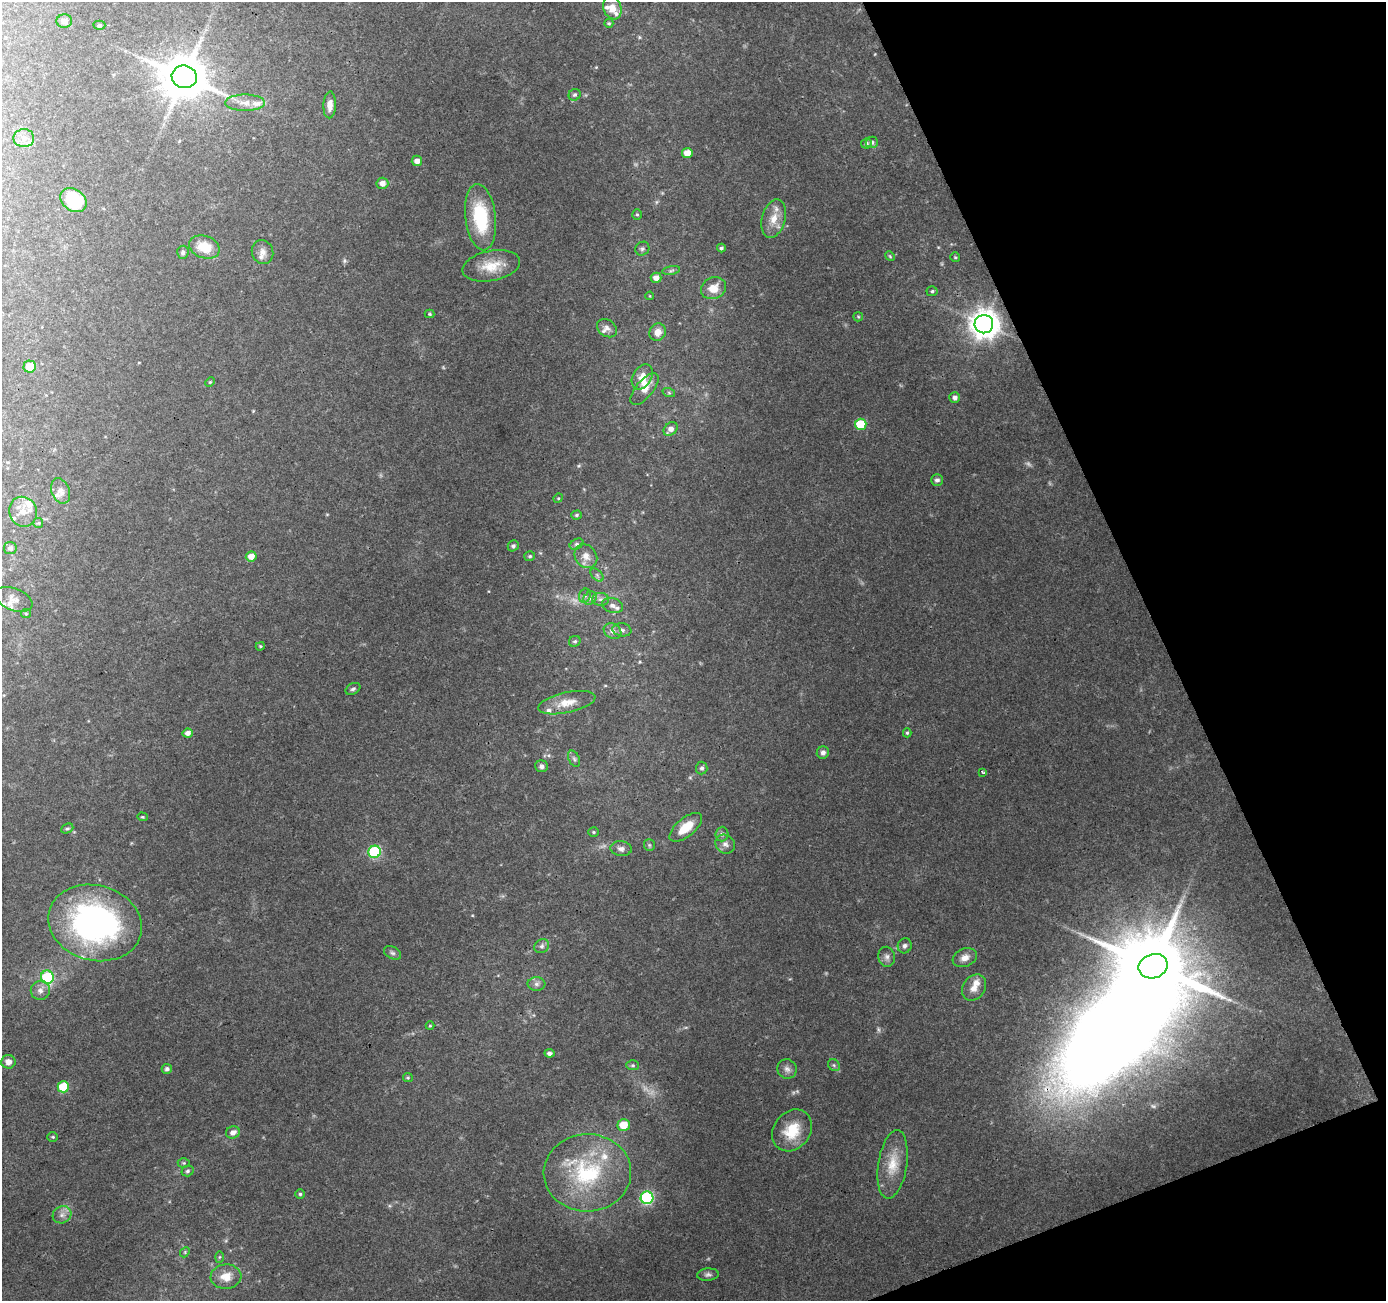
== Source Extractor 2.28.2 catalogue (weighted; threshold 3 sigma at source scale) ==
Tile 12 of 4 x 4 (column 4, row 3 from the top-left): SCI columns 4205-5588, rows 1407-2705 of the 5646 x 5464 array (HDU 1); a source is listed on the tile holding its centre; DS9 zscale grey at full resolution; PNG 1388 x 1303 px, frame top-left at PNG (2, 2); each listed source drawn as its Kron ellipse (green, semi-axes under 4 px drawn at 4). Shown black and unused: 19% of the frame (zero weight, under 3 of 4 exposures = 5% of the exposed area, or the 3 px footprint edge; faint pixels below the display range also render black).
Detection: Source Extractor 2.28.2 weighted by HDU 2 'WHT'; one run over the whole footprint, this tile lists its part. Background 0.0723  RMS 0.0051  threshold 0.0231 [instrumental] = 3 sigma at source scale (4.5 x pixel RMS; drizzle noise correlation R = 1.50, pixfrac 1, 0.0396/0.0396 arcsec/px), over >= 5 px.
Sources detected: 138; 3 too faint to see at this stretch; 1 inside a brighter object's white glare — neither listed nor drawn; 14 inside a brighter listed object's ellipse — not listed separately; the other 120 listed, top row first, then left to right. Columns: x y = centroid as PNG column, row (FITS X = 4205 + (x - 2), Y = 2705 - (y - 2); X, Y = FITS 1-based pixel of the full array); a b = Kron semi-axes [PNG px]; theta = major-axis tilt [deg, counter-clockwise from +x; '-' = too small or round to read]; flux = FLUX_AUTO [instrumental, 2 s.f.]
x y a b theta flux
612 8 12 9 -68 6.4
64 21 7 7 - 2.7
609 23 4 4 - 0.8
99 25 6 4 1 0.74
184 77 12 11 - 2000
575 95 6 5 - 1
245 103 19 8 0 5.2
330 105 13 6 88 3.7
24 138 10 9 - 3.5
872 142 6 6 - 1.3
866 143 5 5 - 1.3
687 153 5 5 - 5.8
417 161 5 5 - 3.1
382 183 6 5 - 3.1
73 200 14 11 -37 28
637 215 5 4 - 0.67
480 217 33 15 -83 31
774 219 20 11 75 7.6
204 247 16 11 -20 11
721 248 4 4 - 1
642 249 7 6 - 1.2
183 252 7 5 84 1.1
263 252 12 10 -68 3.3
890 256 5 4 - 0.62
955 257 5 5 - 0.69
491 266 29 15 11 12
671 270 9 4 10 1
656 278 5 5 - 3.7
713 288 13 10 24 7.1
932 291 5 5 - 1
650 296 4 2 - 0.37
430 314 5 4 - 0.59
858 317 5 4 - 0.62
984 324 9 9 - 700
607 328 11 8 -37 2.4
658 332 9 8 - 4.4
30 366 6 6 - 8.4
642 377 13 9 59 5.5
210 382 5 4 - 0.55
644 389 19 8 50 6.1
669 393 6 4 -19 0.83
955 397 5 5 - 2.2
861 424 5 5 - 20
671 429 8 6 42 3.4
937 480 6 5 - 1.3
61 491 13 9 -69 3.2
558 498 5 4 - 0.6
23 512 15 13 -69 6.1
577 515 5 4 - 0.87
38 523 5 5 - 0.62
576 544 7 5 27 1.2
513 546 6 5 - 1
10 548 6 6 - 1.9
251 556 5 5 - 4.8
530 556 5 5 - 0.86
586 556 13 10 -51 4.7
597 575 8 4 -46 1.2
585 596 7 5 68 1.5
590 598 7 6 - 1.6
14 599 19 11 -21 5
600 599 8 6 -1 1.8
612 605 10 7 -15 2.6
26 614 5 4 - 0.62
622 630 9 6 -7 2
613 631 9 7 -32 2.8
575 641 6 5 - 0.97
260 646 4 3 - 0.6
353 689 8 5 27 1.2
567 703 29 10 12 8.4
188 733 5 4 - 2.7
907 733 4 4 - 0.75
823 753 6 6 - 1.8
574 759 8 5 -63 1.3
541 766 6 6 - 1.5
702 768 6 5 - 1.4
983 772 4 2 - 0.74
142 817 5 4 - 0.63
686 827 20 9 40 11
67 829 6 4 23 0.92
594 832 5 4 - 0.72
722 834 7 6 - 1.5
725 844 10 9 - 2.7
649 845 6 5 - 0.86
621 849 11 7 -7 2.2
375 852 6 6 - 47
95 923 47 37 -15 150
542 946 8 6 35 1.5
905 946 7 7 - 1.7
393 953 9 6 -31 1.5
887 957 10 8 -79 2.2
965 958 12 9 22 3.9
1153 966 15 12 20 5500
47 977 6 6 - 32
536 984 9 6 0 1.8
974 987 14 11 53 4.8
40 990 9 9 - 3
430 1026 4 4 - 0.51
549 1053 5 4 - 1.9
8 1062 7 6 - 3.5
633 1065 6 5 - 0.96
834 1065 6 5 - 0.94
167 1069 5 5 - 1.6
787 1069 10 9 - 2.5
408 1078 5 4 - 0.64
63 1087 6 5 - 16
624 1125 6 6 - 9.6
792 1130 22 18 52 16
233 1132 7 6 - 3
53 1137 5 4 - 0.71
184 1163 6 5 - 0.81
893 1164 34 14 81 13
188 1171 6 5 - 1
587 1173 44 38 2 51
300 1194 4 4 - 0.94
647 1198 6 6 - 73
62 1215 9 8 - 2.7
185 1252 5 4 - 0.67
219 1257 6 4 88 0.63
708 1275 11 6 4 1.6
226 1277 15 12 6 7.2